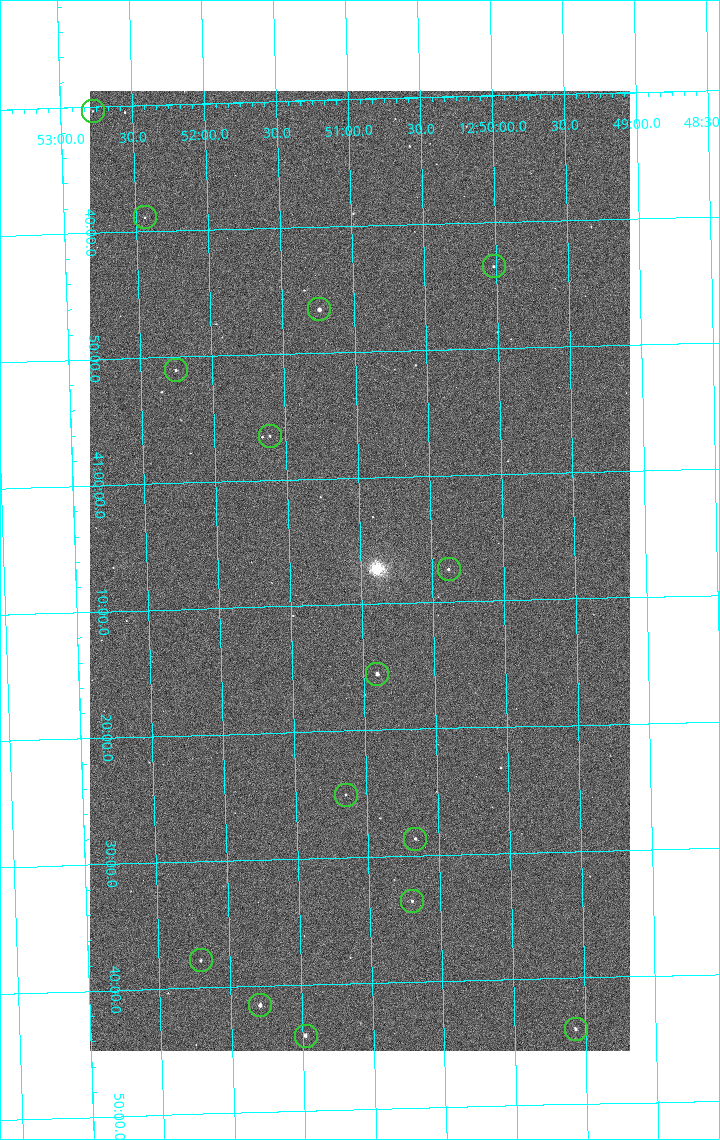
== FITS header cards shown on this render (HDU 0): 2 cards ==
NAXIS1  =                 1080 / length of data axis 1
NAXIS2  =                 1920 / length of data axis 2

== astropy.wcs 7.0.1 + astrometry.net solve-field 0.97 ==
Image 1080 x 1920 px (HDU 0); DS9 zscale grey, zoomed out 1/2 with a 90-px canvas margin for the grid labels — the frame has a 2x2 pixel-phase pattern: the four 2x2 pixel phases sit at different levels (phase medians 702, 628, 609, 698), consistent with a one-shot-colour (mosaic) sensor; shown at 1/2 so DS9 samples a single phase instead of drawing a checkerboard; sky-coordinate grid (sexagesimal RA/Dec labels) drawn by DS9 from the SOLVED WCS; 15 Tycho-2 reference stars matched to detected sources circled (green)
Header WCS: none
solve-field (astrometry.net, Tycho-2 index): SOLVED blind (the file carries no WCS)
Solved WCS: RA---TAN-SIP/DEC--TAN-SIP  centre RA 12:51:00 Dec +41:07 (192.75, +41.12 deg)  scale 2.38 arcsec/px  FOV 42.8' x 76.0'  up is -178 deg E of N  parity flipped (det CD > 0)
(file carries no celestial WCS; the grid is the blind solution)
Tycho-2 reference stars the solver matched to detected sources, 15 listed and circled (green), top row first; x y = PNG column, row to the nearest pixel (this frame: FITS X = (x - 90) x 2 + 1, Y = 1920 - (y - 91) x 2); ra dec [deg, ICRS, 3 dp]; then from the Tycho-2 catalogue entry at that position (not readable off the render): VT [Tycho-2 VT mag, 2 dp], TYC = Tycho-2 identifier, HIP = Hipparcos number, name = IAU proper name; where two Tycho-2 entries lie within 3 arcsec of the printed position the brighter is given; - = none
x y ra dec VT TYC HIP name
93 112 193.194 +40.505 12.48 3021-1340-1 - -
145 218 193.109 +40.648 12.32 3021-1216-1 - -
494 266 192.504 +40.725 11.86 3021-1162-1 - -
319 310 192.810 +40.776 9.69 3021-1108-1 - -
176 370 193.064 +40.851 11.36 3021-1025-1 - -
270 436 192.903 +40.941 11.82 3021-941-1 - -
448 570 192.596 +41.123 11.21 3021-53-1 - -
377 674 192.726 +41.259 9.76 3023-213-1 62700 -
346 795 192.787 +41.417 12.26 3023-139-1 - -
415 839 192.667 +41.478 11.08 3023-113-1 - -
412 902 192.675 +41.560 11.35 3023-88-1 - -
200 960 193.051 +41.631 12.16 3023-47-1 - -
260 1006 192.949 +41.692 10.25 3023-19-1 - -
576 1029 192.392 +41.734 11.39 3023-243-1 - -
306 1036 192.870 +41.734 10.72 3023-898-1 - -